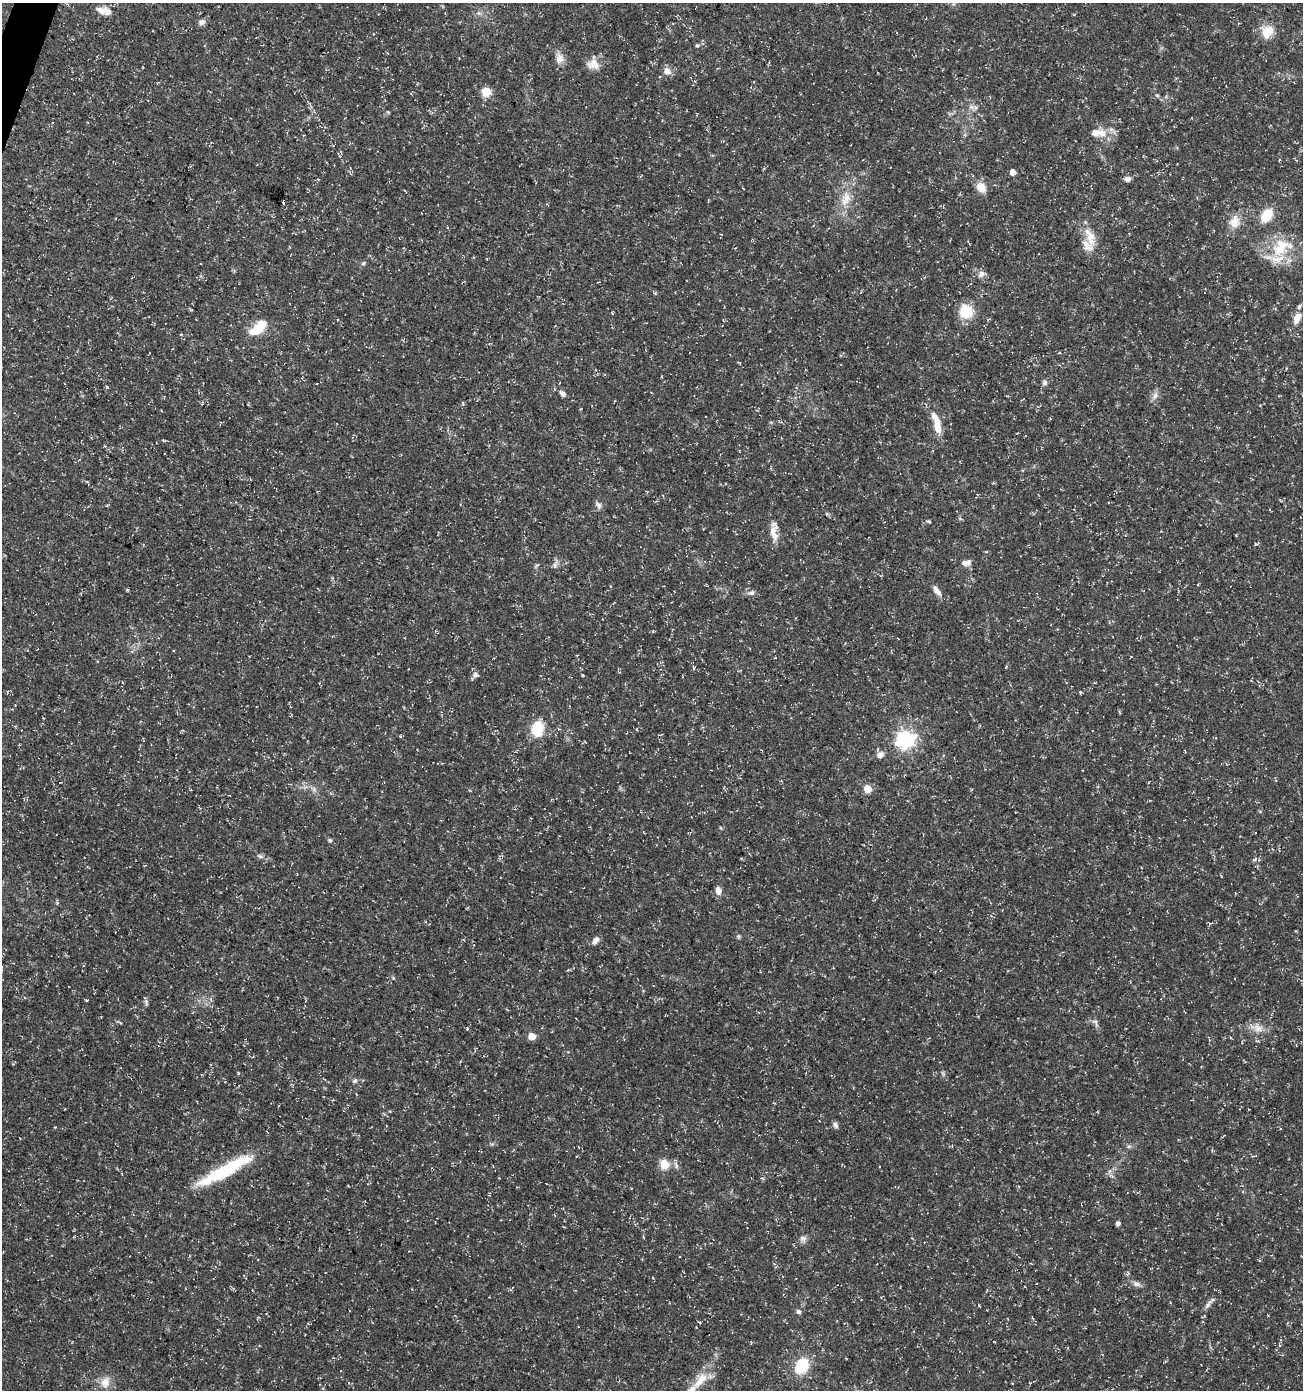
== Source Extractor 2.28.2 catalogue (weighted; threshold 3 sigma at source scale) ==
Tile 11 of 4 x 4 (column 3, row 3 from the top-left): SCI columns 2815-4115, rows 1400-2787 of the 5693 x 5563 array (HDU 1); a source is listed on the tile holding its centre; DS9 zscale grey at full resolution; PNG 1305 x 1392 px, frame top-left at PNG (2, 3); no overlay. Shown black and unused: <1% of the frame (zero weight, under 3 of 5 exposures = <1% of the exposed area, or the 3 px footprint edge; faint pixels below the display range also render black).
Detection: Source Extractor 2.28.2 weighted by HDU 2 'WHT'; one run over the whole footprint, this tile lists its part. Background 0.0285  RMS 0.0028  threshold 0.0124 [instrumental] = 3 sigma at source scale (4.5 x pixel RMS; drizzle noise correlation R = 1.50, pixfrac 1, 0.0396/0.0396 arcsec/px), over >= 5 px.
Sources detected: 91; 1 cosmic-ray / hot-pixel residue — not listed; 8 inside a brighter listed object's ellipse — not listed separately; the other 82 listed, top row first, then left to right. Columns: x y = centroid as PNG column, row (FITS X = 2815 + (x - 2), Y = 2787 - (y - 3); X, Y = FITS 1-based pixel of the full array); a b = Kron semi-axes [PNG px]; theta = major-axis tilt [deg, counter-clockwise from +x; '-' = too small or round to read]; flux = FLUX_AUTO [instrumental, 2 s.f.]
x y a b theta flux
104 11 20 9 -13 2.4
202 22 9 7 30 1.1
1267 32 19 15 58 4.4
697 45 6 5 - 0.43
559 58 15 10 89 2.3
593 64 17 13 -1 3
667 71 11 9 -21 1.8
486 92 5 5 - 14
1157 95 6 5 - 0.41
975 108 7 6 - 0.8
388 112 5 4 - 0.3
949 114 5 5 - 0.39
1102 133 12 11 - 2.7
340 156 5 3 - 0.41
1013 172 5 4 - 2.9
1127 179 7 6 - 1.2
981 187 11 9 -58 3.8
846 199 21 13 73 4.9
1267 215 16 11 57 5.8
1235 222 18 15 70 3.6
1090 237 30 12 -71 4.8
1281 248 30 22 58 10
363 263 5 4 - 0.47
981 274 11 8 37 1.3
966 312 17 16 - 6.8
1297 318 16 8 66 2.6
257 328 25 14 42 6.5
181 334 4 3 - 0.24
1045 383 7 6 - 0.81
107 387 5 4 - 0.33
563 394 8 5 -43 1.1
1155 396 10 6 63 1.2
463 403 5 3 - 0.29
937 426 19 9 -82 3.9
598 505 11 6 -54 0.99
827 514 5 4 - 0.39
929 521 5 4 - 0.35
774 532 22 9 -86 3.1
1256 544 6 3 5 0.33
966 563 13 8 7 1.4
555 565 12 6 74 0.98
937 591 13 6 -53 1.7
751 593 10 7 13 1
694 668 5 3 - 0.28
476 675 9 7 -26 0.95
1080 692 5 3 - 0.29
12 709 3 3 - 0.2
537 729 18 14 78 8
400 736 4 4 - 0.28
906 739 7 7 - 100
880 755 9 8 - 1.4
868 789 5 5 - 7.1
470 791 5 3 - 0.24
330 840 5 5 - 0.45
260 856 9 5 -30 0.75
1255 859 8 4 43 0.47
718 890 9 6 -76 1.8
738 936 6 5 - 0.44
596 940 11 7 51 1.2
87 1000 5 2 - 0.26
146 1002 9 5 90 0.59
1095 1022 14 6 -56 1
1258 1028 14 10 -10 2.6
467 1029 4 4 - 0.26
532 1036 5 5 - 4.7
238 1073 4 3 - 0.29
355 1081 7 5 43 0.56
835 1125 8 6 -52 0.92
1129 1146 6 4 19 0.47
664 1164 5 5 - 14
225 1170 71 12 28 19
1118 1223 6 5 - 0.7
564 1227 4 2 - 0.2
643 1237 4 3 - 0.24
803 1238 10 8 -2 1.1
1127 1274 7 4 57 0.42
1136 1284 11 6 -21 1.2
1208 1305 19 5 53 1.3
798 1312 6 6 - 0.69
802 1366 14 11 61 11
700 1380 28 11 49 5.2
105 1382 17 12 78 3